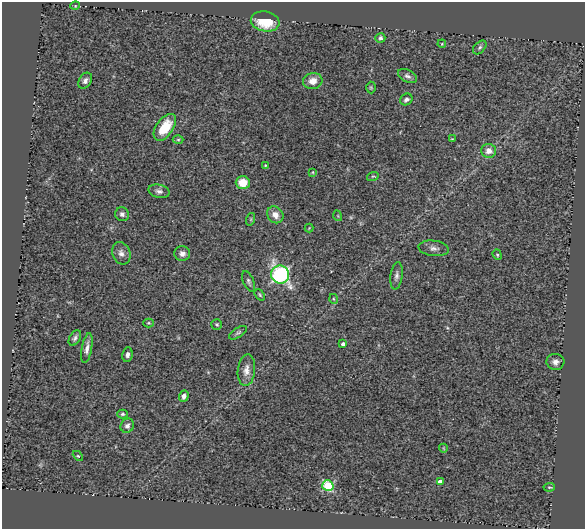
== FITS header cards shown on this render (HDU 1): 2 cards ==
NAXIS1  =                  583
NAXIS2  =                  527

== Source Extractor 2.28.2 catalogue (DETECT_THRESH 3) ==
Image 583 x 527 px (HDU 1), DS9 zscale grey, 1 PNG px = 1 image px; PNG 587 x 531 px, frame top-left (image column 1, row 527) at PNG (2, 2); each listed source drawn as its Kron ellipse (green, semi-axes under 4 px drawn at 4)
Background 0.625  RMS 0.054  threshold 0.162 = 3 sigma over >= 5 px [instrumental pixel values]
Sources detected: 50; all 50 listed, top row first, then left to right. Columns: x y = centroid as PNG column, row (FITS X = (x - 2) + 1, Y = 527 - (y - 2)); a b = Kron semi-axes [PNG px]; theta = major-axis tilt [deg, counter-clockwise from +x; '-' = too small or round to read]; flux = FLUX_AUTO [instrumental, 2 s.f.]
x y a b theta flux
75 6 5 3 - 2.8
265 21 14 10 -11 110
380 38 5 4 - 8.8
442 44 4 3 - 3.1
480 47 8 5 46 7.8
407 76 10 6 -25 13
85 81 8 6 57 13
313 81 10 8 13 32
371 88 6 5 - 4.7
406 99 6 5 - 11
165 127 15 8 55 95
452 139 4 3 - 2.6
178 140 5 3 - 4.3
489 151 7 7 - 27
265 165 4 3 - 3.2
313 172 4 3 - 3.3
373 176 6 3 17 4.2
243 183 7 6 - 60
159 191 10 6 -14 14
122 214 7 6 - 11
275 215 9 7 -50 27
338 216 5 3 - 2.9
251 219 6 4 72 4.8
309 228 4 4 - 3
433 248 15 7 -8 18
121 253 11 8 -68 21
182 254 8 7 - 17
497 255 5 4 - 5.1
280 274 9 9 - 890
396 276 14 6 82 15
249 281 11 5 -68 9.9
260 295 6 4 -50 4.7
334 299 5 3 - 3.5
148 323 5 4 - 4.6
217 324 5 5 - 6.2
238 333 10 4 33 7.6
75 338 8 5 61 10
343 344 3 3 - 8.9
87 348 15 5 80 19
127 355 7 5 81 13
555 362 9 8 - 17
246 370 16 8 83 28
184 396 6 4 71 13
123 414 5 4 - 6.6
127 426 7 6 - 14
443 448 4 3 - 2.7
78 456 6 4 -44 4
440 482 4 4 - 23
328 486 5 5 - 280
549 487 6 4 5 4.4